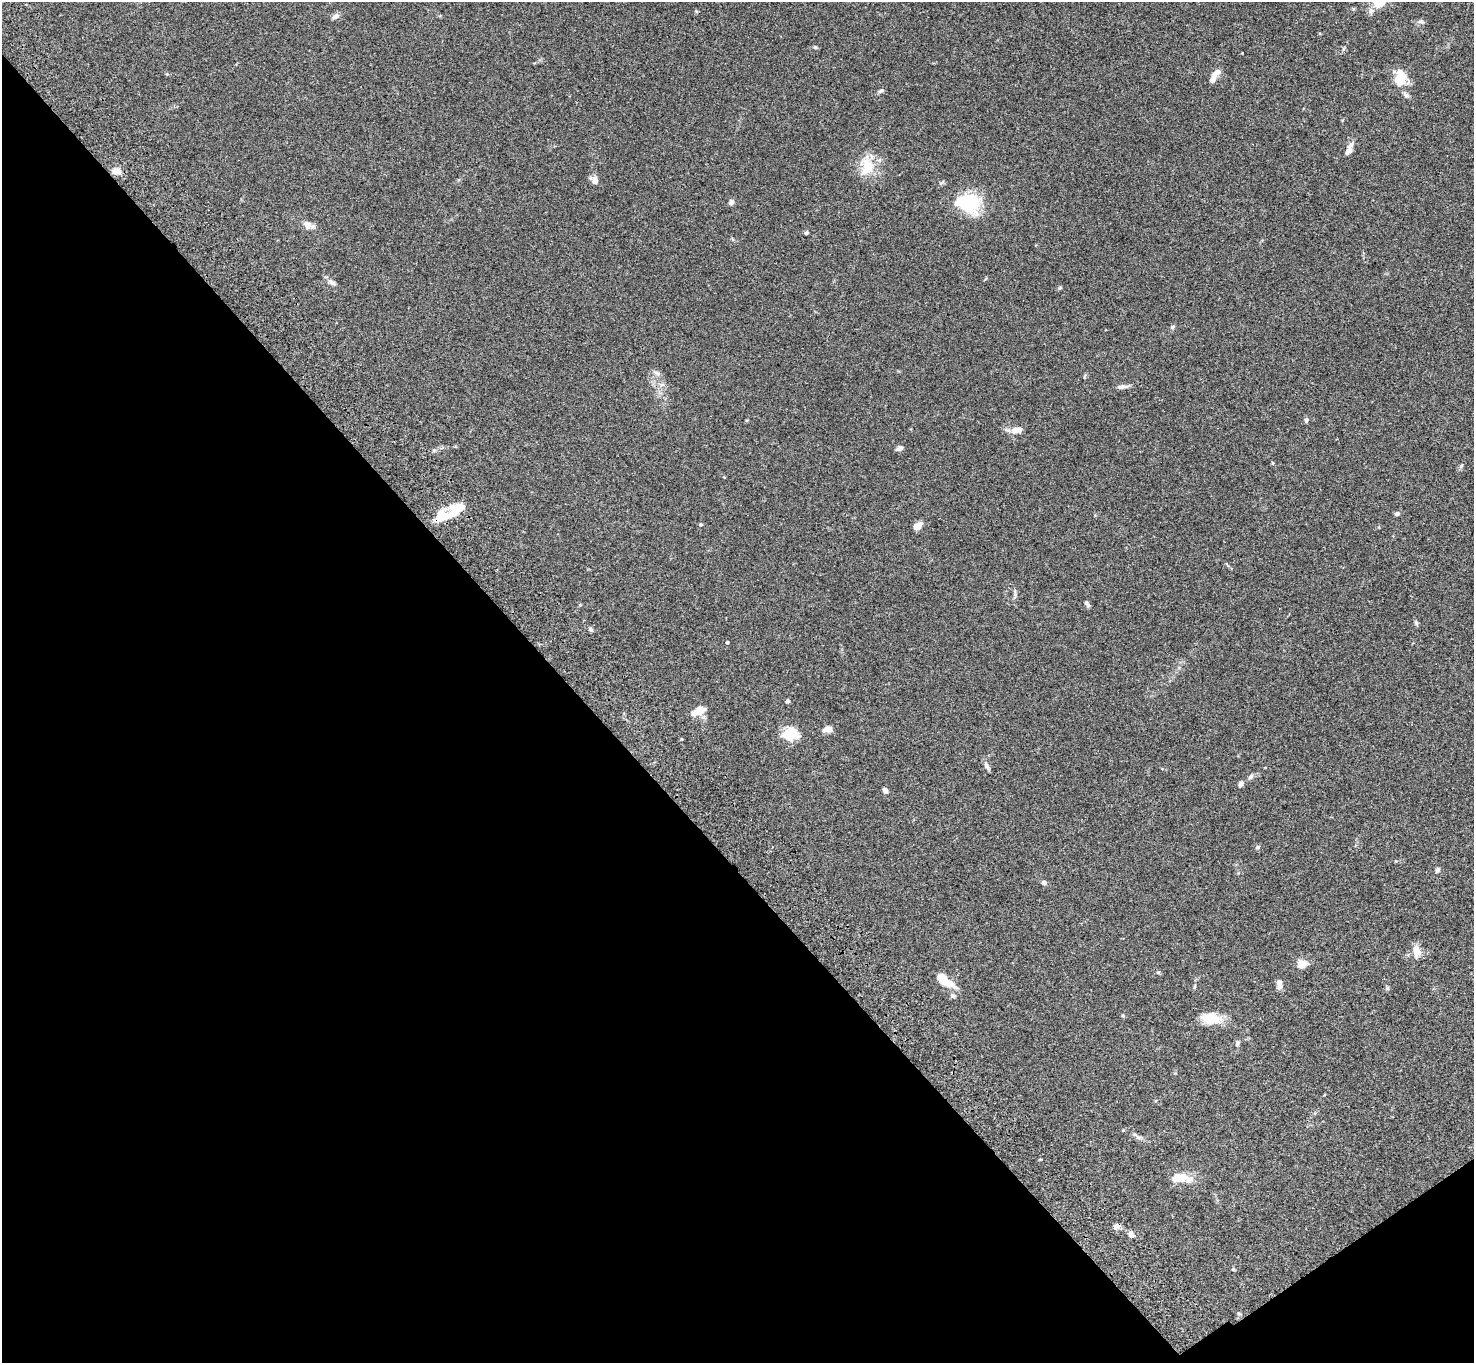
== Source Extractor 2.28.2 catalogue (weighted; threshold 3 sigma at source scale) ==
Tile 14 of 4 x 4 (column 2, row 4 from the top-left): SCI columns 1577-3048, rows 381-1741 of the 6093 x 6062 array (HDU 1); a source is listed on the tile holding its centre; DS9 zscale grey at full resolution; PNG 1476 x 1365 px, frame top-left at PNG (2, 2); no overlay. Shown black and unused: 40% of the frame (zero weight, under 3 of 4 exposures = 6% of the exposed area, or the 3 px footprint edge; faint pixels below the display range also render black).
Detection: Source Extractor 2.28.2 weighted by HDU 2 'WHT'; one run over the whole footprint, this tile lists its part. Background 0.0598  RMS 0.0052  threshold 0.0233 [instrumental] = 3 sigma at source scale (4.5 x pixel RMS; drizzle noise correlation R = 1.50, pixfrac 1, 0.05/0.05 arcsec/px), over >= 5 px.
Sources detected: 62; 1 inside a brighter object's white glare — not listed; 3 inside a brighter listed object's ellipse — not listed separately; the other 58 listed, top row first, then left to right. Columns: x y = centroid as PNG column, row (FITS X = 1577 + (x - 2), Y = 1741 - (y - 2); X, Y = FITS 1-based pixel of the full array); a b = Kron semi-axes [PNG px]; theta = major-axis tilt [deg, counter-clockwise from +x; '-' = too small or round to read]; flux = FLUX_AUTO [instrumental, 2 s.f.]
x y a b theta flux
335 16 10 6 33 2.1
1421 22 10 4 -10 1.1
815 47 5 4 - 0.61
1217 72 10 6 33 3.3
1400 79 21 13 79 10
1213 80 9 6 70 2.5
881 91 7 5 27 1.1
1406 95 9 6 -34 1.3
1349 149 17 7 67 3.1
868 167 28 17 -54 12
116 171 12 9 -10 3.7
595 180 11 8 -84 2.9
731 202 7 5 49 1.5
969 203 26 19 -14 30
308 225 14 8 -24 3.6
806 233 5 4 - 0.65
332 282 12 6 -31 1.9
1173 327 6 4 70 0.73
656 373 13 4 -30 1.3
662 385 7 4 -18 1
1122 387 13 6 7 2
1306 420 7 5 70 1.1
1017 430 13 7 9 4
899 448 9 5 24 1.5
456 511 23 12 45 11
1397 514 6 5 - 1.2
700 525 5 4 - 0.64
918 526 10 7 36 3.6
1087 604 9 4 -55 1.1
1416 623 7 4 -88 0.77
591 630 7 4 -45 0.88
727 642 4 3 - 0.53
787 701 5 4 - 0.93
698 711 21 10 28 4.9
828 729 11 7 0 3.1
790 734 19 16 6 10
987 766 12 5 -61 1.7
1251 777 9 5 45 1.2
1241 784 7 5 54 1.4
885 791 7 5 -57 1.8
1258 847 7 4 27 0.76
1437 870 7 6 - 0.98
1044 883 6 5 - 1.4
1416 951 18 8 -84 4.5
1301 964 7 6 - 8.5
945 980 24 10 -37 9.1
1279 984 12 6 -83 2.6
1195 987 7 3 71 0.61
1387 988 6 5 - 0.72
953 996 6 6 - 1.1
1211 1018 25 12 -9 11
1237 1043 8 5 71 1.2
1139 1137 10 5 -11 1.5
1178 1178 20 11 5 7.1
1116 1226 10 6 33 1.7
1131 1234 9 6 -77 1.9
1233 1269 5 4 - 0.5
1239 1314 6 3 -20 0.58
Overlapping masked pixels (flux is a lower limit): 1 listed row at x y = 1116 1226
Unlisted compact peaks at least as high as the median listed source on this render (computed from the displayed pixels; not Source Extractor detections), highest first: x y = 1461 466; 1059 288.